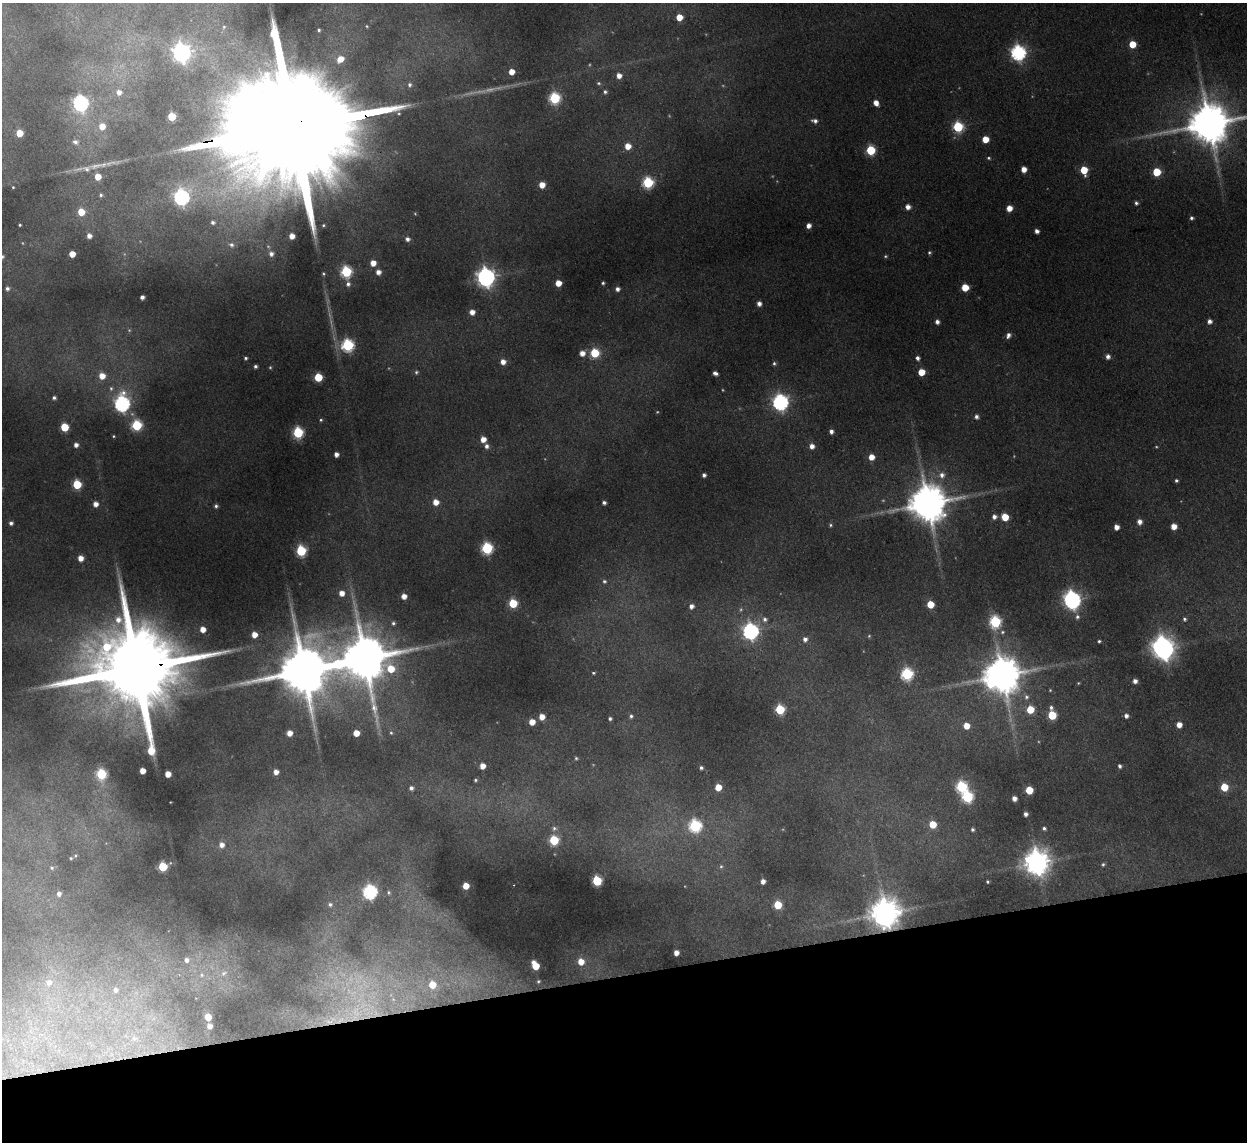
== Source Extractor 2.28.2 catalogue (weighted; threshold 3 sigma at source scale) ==
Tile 14 of 4 x 4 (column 2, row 4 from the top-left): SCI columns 1298-2542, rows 154-1293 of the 5083 x 4981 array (HDU 1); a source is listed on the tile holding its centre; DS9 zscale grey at full resolution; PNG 1249 x 1144 px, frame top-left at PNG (2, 3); no overlay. Shown black and unused: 15% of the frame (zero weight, under 2 of 3 exposures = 3% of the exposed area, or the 3 px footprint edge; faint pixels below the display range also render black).
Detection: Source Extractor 2.28.2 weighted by HDU 2 'WHT'; one run over the whole footprint, this tile lists its part. Background 0.165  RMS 0.014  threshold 0.0629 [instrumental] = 3 sigma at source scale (4.5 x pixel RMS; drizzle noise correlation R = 1.50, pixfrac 1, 0.05/0.05 arcsec/px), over >= 5 px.
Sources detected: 240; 17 too faint to see at this stretch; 1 inside a brighter object's white glare — not listed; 1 inside a brighter listed object's ellipse — not listed separately; the other 221 listed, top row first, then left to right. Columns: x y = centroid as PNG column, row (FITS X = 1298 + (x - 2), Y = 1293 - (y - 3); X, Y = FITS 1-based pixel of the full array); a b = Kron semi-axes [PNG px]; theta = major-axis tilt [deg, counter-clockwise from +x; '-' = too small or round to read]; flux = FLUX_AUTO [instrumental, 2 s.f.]
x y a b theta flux
679 17 5 5 - 24
367 26 5 4 - 2
224 27 4 3 - 1.1
319 30 3 3 - 2.1
1132 44 5 5 - 32
181 53 8 7 - 650
1018 53 7 6 - 400
340 59 8 6 38 17
511 72 5 5 - 19
619 76 5 5 - 11
599 83 6 5 - 2.6
410 85 6 5 - 4.1
119 92 7 6 - 9
605 92 5 5 - 3.4
555 98 6 6 - 160
81 103 7 7 - 370
876 103 5 4 - 12
172 116 5 5 - 58
815 121 8 5 -9 6.1
1209 123 14 12 12 6000
102 126 7 7 - 18
297 127 96 24 9 130000
958 127 6 6 - 120
19 133 5 5 - 28
985 139 5 5 - 25
75 142 8 6 -8 5.7
628 146 5 5 - 18
871 150 6 5 - 89
989 158 5 4 - 2.1
96 166 26 8 12 20
1024 169 5 5 - 14
1084 170 6 5 - 40
1157 172 5 5 - 50
98 177 5 5 - 24
648 182 6 6 - 160
542 185 5 5 - 18
13 187 3 2 - 1.3
101 195 4 4 - 2.3
182 197 7 7 - 360
1136 203 5 4 - 3.3
908 207 5 5 - 9
1009 208 5 5 - 16
81 212 5 5 - 33
1191 218 4 4 - 3.5
213 222 4 4 - 3.5
20 225 3 3 - 1.8
323 225 5 4 - 2.2
808 226 4 4 - 9
1037 231 4 4 - 5.8
89 236 5 5 - 8.4
292 236 5 4 - 14
407 239 5 5 - 5.9
231 245 7 6 - 4.5
929 252 4 4 - 2.2
72 254 5 5 - 21
271 254 6 6 - 6.5
885 256 5 4 - 1.9
2 257 6 6 - 5.2
373 263 5 5 - 17
346 272 6 6 - 150
378 272 5 5 - 9.6
323 274 5 5 - 2.1
486 277 7 7 - 800
558 283 5 5 - 21
603 283 3 3 - 2.2
348 284 7 6 - 5.5
965 287 5 5 - 33
7 289 6 6 - 5.3
617 289 4 4 - 6
142 297 4 4 - 5.9
759 304 4 4 - 7.5
472 312 5 5 - 11
1209 321 5 5 - 6.6
937 322 5 4 - 6.5
1008 335 7 5 60 6.4
347 345 6 6 - 210
582 353 5 5 - 12
595 353 5 5 - 80
1108 357 6 5 - 6
246 358 4 3 - 2.7
917 358 4 4 - 5.3
503 362 5 5 - 11
774 363 5 5 - 3
255 366 3 3 - 3.4
416 372 6 5 - 2.5
921 372 5 5 - 28
715 373 5 4 - 5.5
102 376 6 6 - 20
318 377 5 5 - 56
111 388 7 5 77 3.5
54 398 5 4 - 3.7
780 402 7 7 - 480
122 404 8 6 -89 450
976 417 5 4 - 4.8
321 420 4 4 - 1.8
137 425 6 6 - 130
64 427 5 5 - 63
831 431 4 4 - 6.3
298 432 6 6 - 140
113 436 3 3 - 1.5
483 439 5 5 - 15
76 445 5 5 - 7.3
486 446 6 5 - 6.2
812 446 6 5 - 8.9
336 454 4 4 - 7.8
871 457 5 5 - 16
704 475 4 4 - 5
942 475 8 8 - 9.1
1176 480 4 4 - 2.8
77 484 5 5 - 75
436 502 5 5 - 16
604 503 4 4 - 4.1
927 503 11 11 - 5200
95 504 5 5 - 10
216 506 5 5 - 3.3
994 517 5 5 - 6.9
1005 517 5 5 - 37
1139 522 6 5 - 8.5
11 523 4 4 - 4.1
830 525 5 4 - 2.4
1174 526 5 5 - 16
1116 527 5 4 - 11
487 548 6 6 - 180
301 551 6 6 - 110
81 558 5 5 - 14
604 581 6 5 - 3.5
342 593 5 5 - 13
404 596 5 5 - 12
1072 600 9 7 -58 620
513 603 5 5 - 74
930 604 5 5 - 36
691 606 5 5 - 6.8
1077 617 8 6 -82 4.7
765 619 7 6 - 5.3
1184 619 5 5 - 3
995 622 7 6 - 160
393 623 5 5 - 3.3
203 629 5 5 - 16
751 631 7 7 - 480
1002 632 7 5 15 3.8
254 635 5 5 - 16
805 639 6 6 - 6.8
1099 641 3 3 - 2.4
1163 648 10 8 -49 1200
364 658 18 14 3 8300
136 669 38 21 8 37000
303 671 16 14 16 10000
593 673 4 3 - 2
907 674 6 6 - 200
1002 675 11 11 - 4500
1135 681 4 4 - 7.3
1078 683 4 4 - 1.5
1026 697 7 7 - 5.2
1051 707 6 6 - 4.2
780 709 6 5 - 94
1030 709 5 5 - 38
1052 715 5 5 - 67
631 716 5 5 - 3.8
1126 716 5 5 - 6.1
542 717 5 5 - 17
610 719 4 4 - 3
532 722 5 5 - 18
1179 725 5 5 - 14
966 726 5 5 - 21
289 733 5 5 - 13
356 733 5 5 - 21
391 733 5 4 - 1.8
576 758 5 4 - 2.2
482 766 5 5 - 14
1120 766 4 4 - 3.6
701 768 4 3 - 3.2
142 771 5 4 - 16
276 772 5 5 - 10
101 774 6 6 - 110
168 774 5 5 - 16
475 780 4 4 - 2.3
718 787 5 5 - 28
961 787 6 6 - 160
1224 787 5 5 - 40
411 788 5 5 - 4.7
1029 790 5 5 - 43
967 797 6 6 - 160
1014 798 4 4 - 8.9
1026 814 4 4 - 5.5
933 824 5 5 - 38
695 826 7 6 - 220
554 828 7 7 - 4.8
1044 828 4 4 - 3.3
972 830 4 4 - 3
554 840 6 5 - 87
221 845 6 6 - 9.9
71 858 5 4 - 2.1
1037 862 9 9 - 1800
1103 864 6 5 - 2.9
721 866 6 5 - 2.9
163 867 5 5 - 86
52 868 5 5 - 2.3
597 881 6 5 - 110
763 881 4 4 - 8.2
987 882 3 3 - 2.1
466 886 5 5 - 24
370 892 6 6 - 320
389 892 5 5 - 2.2
59 893 5 5 - 6.4
330 904 6 5 - 3.6
778 905 5 5 - 52
885 913 9 9 - 2600
676 953 4 4 - 10
186 960 7 7 - 8.5
581 962 6 5 - 18
535 966 7 5 -61 41
224 973 10 6 33 6.2
202 975 8 7 - 6.2
538 981 3 3 - 1.7
49 982 9 9 - 12
432 985 7 7 - 29
115 990 7 7 - 6.9
208 1017 5 5 - 31
329 1022 11 5 -2 7.4
209 1026 5 4 - 9.2
134 1038 8 7 - 5.9
Overlapping masked pixels (flux is a lower limit): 3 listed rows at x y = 297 127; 136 669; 885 913
Isophote crosses this tile's border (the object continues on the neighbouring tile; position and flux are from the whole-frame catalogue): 2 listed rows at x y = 1209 123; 2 257